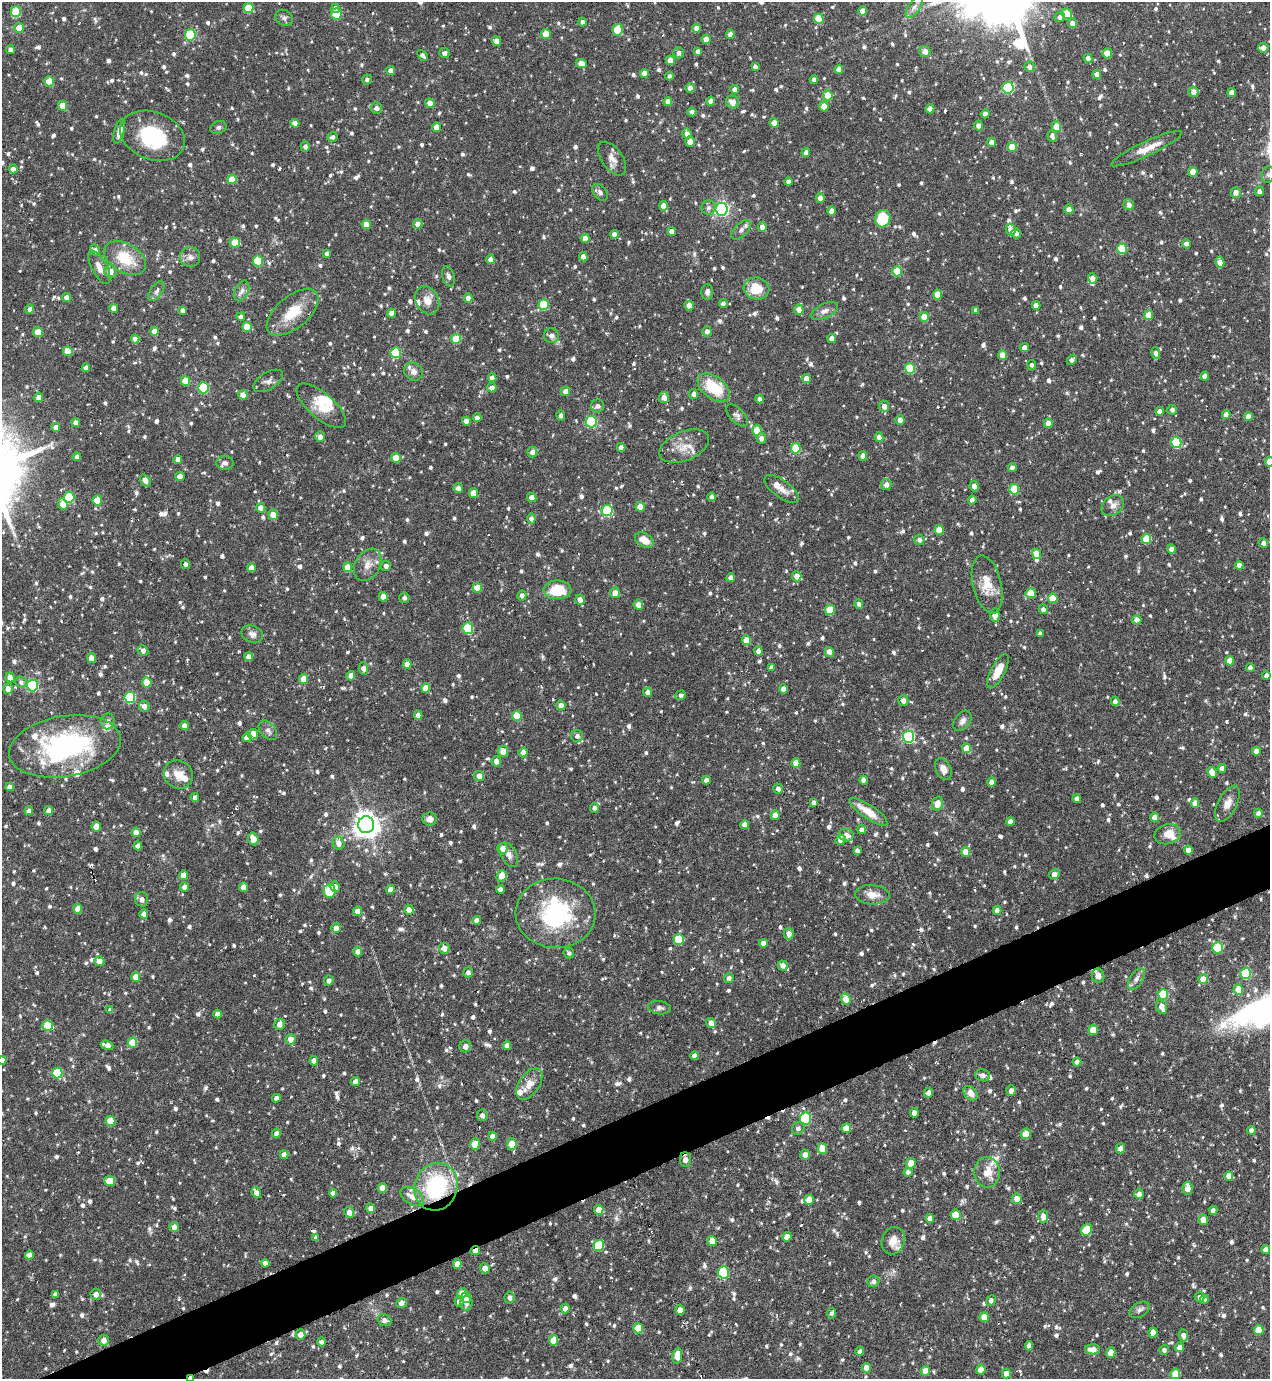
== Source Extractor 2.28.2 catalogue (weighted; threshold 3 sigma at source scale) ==
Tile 7 of 4 x 4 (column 3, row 2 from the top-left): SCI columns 2686-3953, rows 2757-4133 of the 5499 x 5511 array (HDU 1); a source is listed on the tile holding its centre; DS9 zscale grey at full resolution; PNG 1272 x 1381 px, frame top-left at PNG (2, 2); each listed source drawn as its Kron ellipse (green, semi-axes under 4 px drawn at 4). Shown black and unused: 4% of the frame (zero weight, under 3 of 6 exposures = <1% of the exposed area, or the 3 px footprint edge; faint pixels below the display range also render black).
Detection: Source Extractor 2.28.2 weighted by HDU 2 'WHT'; one run over the whole footprint, this tile lists its part. Background 0.0695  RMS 0.0041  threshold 0.0168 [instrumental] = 3 sigma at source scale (4.09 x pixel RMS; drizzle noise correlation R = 1.36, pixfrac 0.8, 0.05/0.05 arcsec/px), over >= 5 px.
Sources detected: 1203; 1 inside a brighter object's white glare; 12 cosmic-ray / hot-pixel residue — neither listed nor drawn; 24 inside a brighter listed object's ellipse — not listed separately; of the other 1166, all 500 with FLUX_AUTO >= 1.17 (the completeness limit of this list) listed and drawn (666 fainter detections not listed), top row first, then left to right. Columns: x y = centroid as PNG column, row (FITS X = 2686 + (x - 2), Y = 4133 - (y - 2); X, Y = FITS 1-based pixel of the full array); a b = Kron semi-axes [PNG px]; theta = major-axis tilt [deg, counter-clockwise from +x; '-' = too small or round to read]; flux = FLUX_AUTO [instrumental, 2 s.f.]
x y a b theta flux
914 7 12 5 55 1.8
249 8 5 5 - 10
336 8 5 4 - 2.1
863 11 4 4 - 3.1
16 12 5 5 - 16
336 14 5 5 - 14
1067 14 5 5 - 10
1060 17 5 5 - 1.4
284 18 9 7 -30 1.2
819 19 5 5 - 9.9
582 22 4 4 - 1.6
1072 23 5 4 - 2
19 28 5 5 - 3.5
697 28 4 4 - 2.9
618 30 6 5 - 10
546 34 5 4 - 6.2
730 34 4 4 - 2.2
190 35 6 5 - 17
706 39 5 4 - 4.2
497 41 5 4 - 2.7
1263 48 5 4 - 2.8
10 50 4 4 - 1.9
698 51 4 3 - 1.2
925 52 5 5 - 2.9
444 53 5 5 - 1.5
679 53 5 5 - 1.6
1107 53 5 4 - 6.1
422 55 6 4 -49 1.3
1088 58 4 4 - 2.2
670 60 5 4 - 4.1
581 63 5 4 - 3.2
755 67 4 4 - 1.4
1029 67 5 5 - 1.9
839 69 4 4 - 2.6
391 71 4 4 - 2.6
644 73 4 4 - 2.7
1097 74 4 4 - 2.8
670 76 4 4 - 1.4
367 79 5 5 - 1.2
814 80 4 4 - 1.7
49 81 5 4 - 6.7
690 88 5 4 - 2
1008 88 5 5 - 36
735 89 4 4 - 2.1
1193 92 5 5 - 2.4
1232 92 4 4 - 2.5
828 95 5 5 - 8.1
711 101 4 4 - 2.4
668 102 4 4 - 2.5
733 102 7 6 - 2.8
430 103 5 4 - 2.6
62 106 5 4 - 5.9
824 106 5 4 - 4.4
376 108 5 5 - 1.5
930 109 4 4 - 2.9
692 112 4 4 - 1.5
985 114 4 4 - 2.1
295 123 4 4 - 2.4
774 123 5 4 - 3.1
978 125 5 4 - 1.9
218 127 8 6 22 1.2
436 127 5 4 - 2.7
1056 127 5 5 - 5
119 131 13 5 75 2.6
687 134 5 4 - 2.4
152 136 33 24 -21 26
1052 136 6 5 - 1.7
332 137 5 4 - 1.2
690 142 5 4 - 2.8
992 142 4 4 - 2.5
305 146 5 4 - 1.4
1012 147 5 4 - 7.2
1147 149 39 7 25 5.3
806 152 4 4 - 2.1
612 158 19 10 -54 3.2
13 169 4 4 - 2.3
1193 172 5 4 - 6.1
1268 175 8 6 76 1.2
232 179 5 4 - 6.1
789 182 4 4 - 1.3
1259 191 5 4 - 1.5
600 192 9 6 -50 1.3
1236 192 5 5 - 2.6
820 198 5 4 - 2.3
1129 205 5 5 - 2
664 206 5 4 - 3.8
709 207 7 7 - 1.4
722 209 6 6 - 95
1069 209 5 4 - 2.6
832 211 5 4 - 2.7
883 219 9 7 72 14
366 224 5 4 - 3.6
418 224 5 4 - 2.3
762 227 5 4 - 2.3
1011 229 6 4 -76 2.7
741 230 11 6 45 1.6
671 231 4 4 - 2.3
1016 233 5 4 - 1.7
614 234 4 4 - 2.2
585 238 4 4 - 3.7
235 243 5 5 - 7.2
1186 244 4 4 - 2.3
1122 249 5 5 - 14
95 250 6 5 - 1.7
327 253 4 4 - 1.3
190 257 10 10 - 2
583 257 4 4 - 2.3
125 258 23 14 -30 11
490 259 5 4 - 2
258 261 5 5 - 15
1220 262 5 4 - 2.8
99 267 18 7 -62 2.9
111 271 6 6 - 3.1
897 271 5 5 - 10
448 276 10 6 -75 1.4
1093 278 5 4 - 2.5
756 288 13 11 -11 8.7
156 291 11 6 55 1.3
242 291 11 6 66 1.7
707 292 8 6 89 1.7
937 295 5 4 - 4.9
67 297 5 4 - 2.1
468 298 4 4 - 2.7
427 300 15 11 -62 3.6
723 304 4 4 - 1.4
544 305 5 5 - 15
689 305 5 4 - 3.2
1036 305 4 4 - 2.4
114 308 4 4 - 2.7
30 309 4 4 - 1.5
183 310 4 3 - 1.2
799 310 5 4 - 3.1
976 310 4 4 - 1.4
824 311 15 7 25 2
293 312 31 16 40 11
391 313 4 4 - 2
1148 315 5 4 - 5.4
241 317 4 4 - 1.4
924 317 5 4 - 6.2
247 327 5 5 - 8.4
154 331 4 4 - 2.9
707 331 5 4 - 1.8
38 332 5 4 - 6
551 335 7 7 - 1.8
832 338 4 4 - 2.9
135 339 4 4 - 2.9
456 339 5 5 - 8.9
1024 348 4 4 - 2.5
68 351 5 4 - 6
396 353 5 5 - 16
1156 353 6 4 -80 2
1002 355 5 4 - 3.8
1072 360 6 4 43 1.6
1032 365 5 4 - 1.2
86 368 4 4 - 2.3
910 368 5 5 - 18
414 372 10 8 -40 2.1
1205 376 4 4 - 2.6
492 378 4 4 - 2.5
807 378 4 4 - 3.8
185 381 5 4 - 6.2
268 381 16 8 31 1.9
203 388 5 5 - 26
492 388 5 4 - 2.1
714 388 18 11 -37 15
565 391 5 4 - 2.8
693 394 5 4 - 1.7
243 395 5 4 - 3
39 397 5 4 - 3
664 398 5 5 - 2.8
759 399 4 4 - 1.4
321 406 31 12 -41 8.3
598 406 6 6 - 1.5
884 406 5 5 - 2.6
1172 410 5 4 - 1.2
1159 411 4 4 - 2.6
737 415 14 7 -46 1.5
1226 415 4 4 - 2.9
561 416 5 4 - 1.4
1248 416 4 4 - 3.2
477 418 4 4 - 2
900 420 5 4 - 2
466 421 4 4 - 2.5
76 422 4 4 - 1.8
591 422 6 5 - 35
1048 423 5 4 - 3.4
56 427 4 4 - 2.8
757 430 5 4 - 8.2
320 437 5 5 - 1.8
879 437 5 4 - 2.5
761 438 5 4 - 1.9
1176 443 6 5 - 21
684 446 26 14 22 6.3
621 447 4 4 - 2.2
796 448 5 5 - 13
532 452 5 5 - 1.8
863 456 4 4 - 2.7
77 457 4 4 - 1.3
396 458 5 4 - 6
178 459 4 4 - 3
1269 462 5 4 - 5.3
225 463 8 7 - 1.3
1012 468 4 4 - 2.5
180 476 4 4 - 2.9
145 480 6 4 -55 2.3
886 484 5 5 - 2.4
974 486 5 4 - 2.1
458 488 5 5 - 1.6
782 489 21 8 -36 3.5
1014 489 5 5 - 12
474 493 5 4 - 5.1
69 497 5 5 - 20
532 497 5 4 - 2.8
712 497 4 4 - 1.2
97 500 5 4 - 6.1
972 500 4 4 - 1.6
63 504 5 4 - 5.7
1113 506 12 9 37 2.4
640 507 5 4 - 6.4
261 508 5 4 - 2.8
607 510 5 5 - 27
273 515 5 5 - 3.8
531 519 5 4 - 1.6
939 530 5 4 - 6.1
1146 539 5 5 - 12
644 540 10 6 -31 4.6
919 540 5 5 - 1.5
1263 543 5 5 - 1.7
1172 549 4 4 - 2.6
1037 554 5 4 - 5.3
185 564 5 4 - 1.2
368 565 17 12 60 3.8
1239 565 4 4 - 2.5
386 566 5 5 - 1.6
348 567 5 4 - 7
251 568 4 4 - 2.7
797 576 5 4 - 4.1
731 578 4 4 - 2.3
987 584 29 14 -77 7.7
477 588 5 4 - 4.8
557 590 14 9 1 12
615 593 5 5 - 3.1
1031 593 5 5 - 6.8
522 595 5 4 - 1.7
383 597 4 4 - 4
404 598 5 5 - 1.2
1053 598 5 4 - 8.4
580 600 5 4 - 2.6
859 604 5 4 - 1.3
638 605 5 5 - 3.2
1043 609 5 4 - 1.4
830 610 5 5 - 11
995 615 7 4 -90 3
1137 620 4 4 - 2.4
468 628 6 5 - 21
252 634 11 8 -22 1.9
1040 634 4 4 - 1.4
746 640 5 4 - 5.6
143 650 6 5 - 2
758 651 4 4 - 2.1
829 652 5 4 - 2.9
249 657 4 4 - 2.3
91 658 5 4 - 2.7
1230 661 5 4 - 4.1
407 664 4 4 - 2.6
771 667 4 4 - 1.3
1250 667 4 4 - 1.6
363 668 6 4 -85 2.4
998 671 19 7 62 6.4
351 676 4 4 - 2.5
1266 676 4 4 - 1.8
10 677 5 4 - 2.7
304 679 5 4 - 5.7
21 682 6 5 - 1.2
147 682 5 4 - 5.9
32 685 6 5 - 37
426 688 5 4 - 4.5
8 689 5 5 - 2.3
783 689 4 4 - 2.6
648 692 4 4 - 2.1
681 695 5 5 - 1.2
130 697 5 5 - 28
903 701 5 5 - 2.4
1115 701 4 4 - 1.8
561 705 5 4 - 2.8
144 706 6 5 - 2.3
418 715 4 4 - 2.1
517 716 5 5 - 8.8
108 721 8 6 83 1.2
962 721 11 7 55 1.9
184 726 4 4 - 2.3
268 730 11 7 -48 1.6
253 734 5 5 - 7.1
577 736 6 6 - 1.3
247 737 4 4 - 2.7
908 737 6 6 - 56
65 746 56 30 10 67
967 748 5 4 - 8.1
503 751 5 5 - 4.3
1256 751 4 4 - 2.6
523 752 5 4 - 2.7
496 761 5 4 - 2.4
796 763 5 4 - 4.5
1222 768 4 4 - 2.2
943 769 11 7 -64 2.5
1212 772 6 4 -59 4.2
178 774 15 13 -45 4.7
479 776 5 5 - 2.8
706 780 4 4 - 1.7
864 780 4 4 - 2.4
991 782 4 4 - 2.4
10 787 4 4 - 1.9
778 789 5 4 - 1.5
195 797 4 4 - 1.4
1077 799 4 4 - 2.1
814 802 4 4 - 1.3
1195 803 4 4 - 3.7
937 804 7 5 70 3.3
1227 804 20 9 62 3.4
594 808 5 4 - 1.3
29 811 4 4 - 1.8
49 811 4 4 - 2.8
869 812 22 6 -34 7.1
1258 813 4 4 - 1.8
775 815 5 4 - 3.3
1155 817 4 4 - 3.6
430 819 7 6 - 2.3
1010 822 4 4 - 2.5
366 825 8 8 - 360
745 825 4 4 - 2.8
96 826 5 4 - 4.8
862 829 4 4 - 1.7
136 832 4 4 - 2.8
1168 834 13 10 14 4.2
846 835 7 6 - 3.4
253 839 6 5 - 4
841 840 5 5 - 2.4
339 843 7 6 - 2.9
138 846 4 4 - 2.3
502 848 5 5 - 2.8
857 850 4 4 - 1.2
1188 850 4 4 - 2.8
965 852 5 4 - 3.4
509 855 13 7 -60 1.9
1054 874 6 5 - 2.5
184 875 4 4 - 4.3
502 876 6 5 - 6.1
185 887 4 4 - 2.6
243 887 4 4 - 2.8
335 887 5 4 - 2.7
500 889 4 4 - 1.8
390 890 4 4 - 2.7
329 891 7 6 - 17
872 895 17 9 -4 4
142 899 7 6 - 1.9
78 909 5 4 - 4.2
409 910 5 5 - 2.7
997 910 5 4 - 2.2
357 911 5 4 - 2.5
556 913 40 34 -4 39
144 914 4 4 - 2.3
477 920 4 4 - 2.6
336 928 5 5 - 2.6
789 934 6 5 - 2.8
679 939 5 5 - 12
763 943 4 4 - 2.6
444 948 5 5 - 2.5
1218 948 5 5 - 17
358 952 5 4 - 3.7
569 953 5 5 - 1.2
99 961 5 5 - 2.8
783 965 5 5 - 2.2
468 972 5 5 - 1.3
1246 973 5 5 - 23
1098 976 7 6 - 4.1
136 977 5 4 - 4.8
729 978 5 4 - 1.3
1136 979 12 6 58 1.6
1203 979 5 5 - 4
329 981 5 5 - 1.6
1238 990 5 4 - 6.4
1163 994 5 5 - 16
846 999 5 4 - 8
1162 1007 7 5 -70 3.4
659 1008 11 6 -7 1.4
110 1010 4 4 - 1.4
218 1014 4 4 - 2.4
711 1023 5 4 - 2.9
279 1024 5 5 - 2.9
48 1025 5 5 - 12
1093 1030 5 4 - 6.1
290 1039 5 5 - 3
132 1043 5 5 - 11
107 1045 6 4 -17 2.9
465 1046 6 6 - 1.7
507 1046 4 4 - 2.6
694 1056 4 4 - 1.9
2 1060 4 4 - 1.8
314 1061 5 4 - 2.7
1077 1062 4 4 - 2.3
57 1073 5 5 - 18
982 1075 7 6 - 1.4
355 1082 4 4 - 3
529 1084 17 10 55 4
1011 1091 5 5 - 2
928 1093 5 4 - 2.3
971 1093 8 6 -46 2.8
276 1098 4 4 - 2
914 1113 5 4 - 2.4
482 1115 6 5 - 1.8
806 1118 6 5 - 34
110 1121 5 5 - 7.7
798 1128 6 6 - 1.3
846 1128 5 4 - 3.9
1251 1130 4 4 - 1.8
276 1133 4 4 - 2.2
1026 1134 5 5 - 6.1
492 1136 4 4 - 2.4
475 1144 6 4 74 6.9
512 1144 6 5 - 6.9
1120 1148 5 4 - 2.3
822 1149 5 5 - 6.2
284 1155 4 4 - 2.5
805 1155 5 4 - 2.7
685 1159 7 5 -85 2.6
911 1163 5 5 - 6.9
908 1172 4 4 - 1.5
987 1172 15 13 -86 5.9
1229 1176 5 4 - 3.3
110 1181 5 5 - 8.8
436 1187 24 21 71 37
382 1188 5 4 - 5.3
1187 1188 7 5 -87 4.1
256 1192 5 4 - 2.8
333 1193 4 4 - 2.1
1139 1194 5 4 - 2.4
412 1196 13 8 -32 2.9
1017 1199 5 5 - 3.5
809 1200 5 4 - 4.2
371 1208 5 4 - 2.5
599 1210 5 4 - 5.6
1213 1210 4 4 - 1.7
349 1212 6 5 - 2.8
956 1215 5 5 - 6.7
1043 1216 6 5 - 2.9
930 1218 4 4 - 2.6
1203 1220 5 5 - 3.6
174 1227 5 4 - 2.6
1087 1230 6 5 - 12
787 1237 5 4 - 2.7
316 1238 4 4 - 1.5
712 1241 5 4 - 3.9
893 1241 14 11 71 4.5
599 1245 6 5 - 18
1266 1249 4 4 - 2.3
475 1250 5 4 - 2.5
29 1255 4 4 - 2.8
265 1263 4 4 - 2.3
457 1264 5 4 - 3.3
485 1268 5 5 - 2.8
723 1272 6 5 - 28
873 1281 6 5 - 1.3
462 1293 5 5 - 4.1
55 1294 4 4 - 1.4
96 1294 5 5 - 2.4
1200 1297 5 5 - 1.5
466 1298 5 5 - 3.4
509 1298 6 5 - 1.5
1204 1299 4 4 - 1.3
991 1300 5 4 - 1.3
459 1301 5 4 - 1.8
402 1303 6 5 - 1.9
466 1303 7 6 - 1.6
565 1308 5 4 - 2.3
680 1310 5 4 - 3.5
1140 1310 11 7 31 1.5
831 1313 5 4 - 1.2
984 1317 5 4 - 5.3
384 1320 7 6 - 1.6
638 1328 5 5 - 7.2
1259 1330 5 4 - 9.1
1153 1332 5 4 - 3.9
300 1335 5 5 - 2.8
1183 1335 6 4 -81 1.9
104 1340 5 5 - 2.6
553 1340 5 4 - 4.7
321 1342 4 4 - 1.4
1029 1346 4 4 - 2.3
1180 1347 5 4 - 2.1
1093 1349 7 5 -2 3.3
1164 1350 5 4 - 1.2
860 1351 4 4 - 1.3
1111 1352 5 4 - 2.7
677 1356 8 4 82 4.8
866 1368 5 4 - 2.8
981 1370 5 4 - 4.8
926 1371 5 4 - 5.5
1006 1374 5 4 - 2.8
1175 1374 5 5 - 7.8
191 1378 4 3 - 1.8
Overlapping masked pixels (flux is a lower limit): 4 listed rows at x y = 685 1159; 436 1187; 475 1250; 191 1378
Isophote crosses this tile's border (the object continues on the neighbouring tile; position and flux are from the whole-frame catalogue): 4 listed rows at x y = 1269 462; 65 746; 2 1060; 191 1378